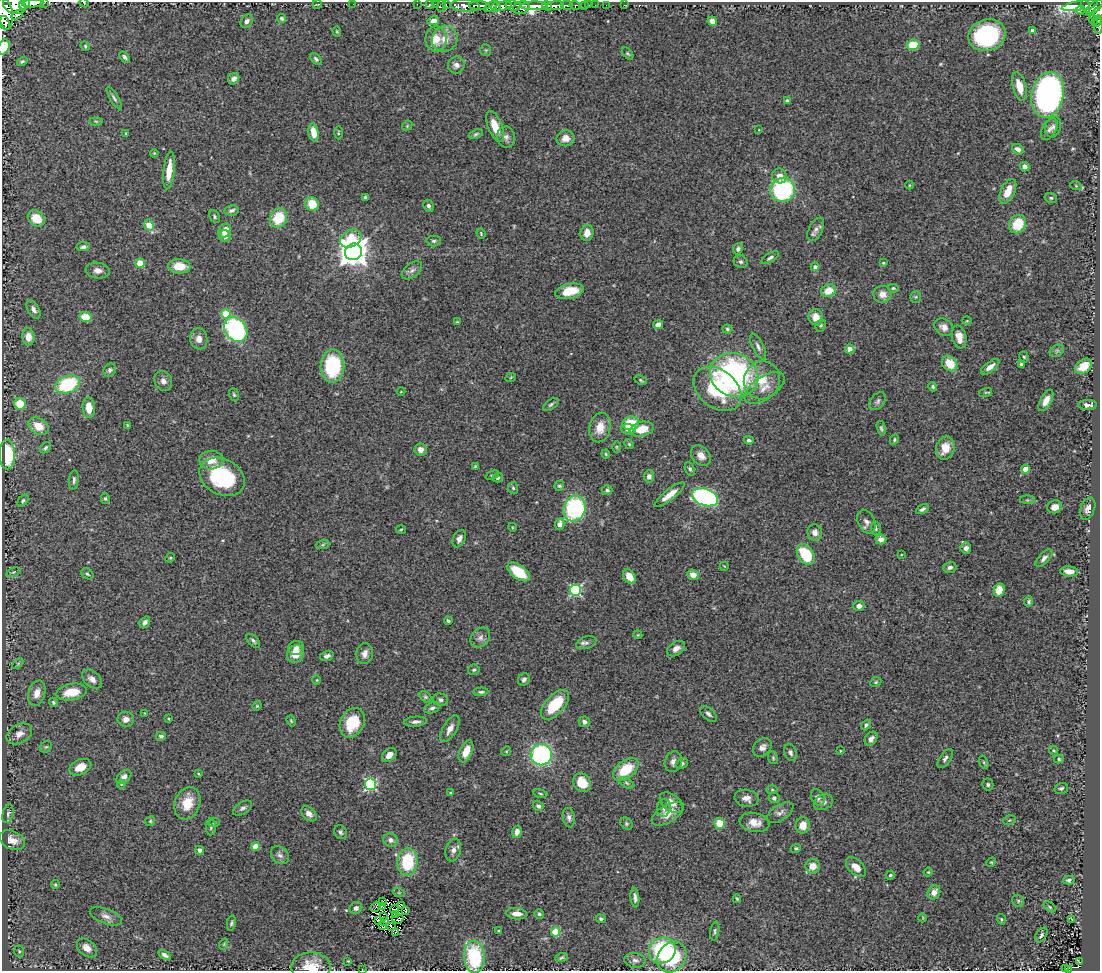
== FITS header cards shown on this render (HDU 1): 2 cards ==
NAXIS1  =                 1098
NAXIS2  =                  969

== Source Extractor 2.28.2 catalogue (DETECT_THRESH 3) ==
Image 1098 x 969 px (HDU 1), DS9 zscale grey, 1 PNG px = 1 image px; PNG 1102 x 973 px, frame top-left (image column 1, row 969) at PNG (2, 2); each listed source drawn as its Kron ellipse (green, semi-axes under 4 px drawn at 4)
Background 1.97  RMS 0.049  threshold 0.147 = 3 sigma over >= 5 px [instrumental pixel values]
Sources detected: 380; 3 with non-positive FLUX_AUTO (blend fragments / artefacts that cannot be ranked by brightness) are neither listed nor drawn; the other 377 listed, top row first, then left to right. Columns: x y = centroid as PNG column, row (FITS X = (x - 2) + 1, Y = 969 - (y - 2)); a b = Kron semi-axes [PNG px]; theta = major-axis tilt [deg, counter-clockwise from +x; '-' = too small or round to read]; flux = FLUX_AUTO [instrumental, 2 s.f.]
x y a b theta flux
25 3 6 5 - 3100
33 3 10 4 5 4200
44 3 3 2 - 210
84 3 5 2 - 2.1
317 4 4 2 - 2.5
353 4 2 2 - 6.2
417 4 2 2 - 32
429 4 3 2 - 33
435 4 2 2 - 37
446 4 3 2 - 71
15 5 12 8 -16 6500
442 5 6 2 72 87
513 5 7 5 -8 1200
567 5 6 3 -3 640
585 5 3 3 - 120
589 5 2 2 - 21
595 5 2 2 - 27
606 5 2 2 - 22
624 5 2 2 - 24
465 6 14 6 -2 3500
479 6 10 3 -2 3500
496 6 5 4 - 450
503 6 8 4 16 1000
534 6 13 4 1 6500
547 6 5 3 - 1800
555 6 9 4 6 3200
575 6 6 3 -15 450
1080 6 18 4 9 480
491 7 7 4 35 730
1086 7 7 3 -69 490
1094 7 10 5 42 1200
521 8 8 6 17 3200
1081 10 4 2 - 34
4 13 17 8 -80 10000
1097 13 8 5 33 280
17 15 6 4 35 450
282 18 4 4 - 6.3
1093 20 5 3 - 190
247 21 7 5 50 13
433 21 6 4 14 22
712 21 5 4 - 22
1097 21 6 3 64 180
5 23 7 4 -71 2300
1098 26 8 3 -88 120
337 31 5 4 - 4.3
1032 31 4 4 - 16
987 35 19 15 18 380
436 39 12 10 -90 53
445 39 13 12 - 41
913 45 6 5 - 79
85 46 5 4 - 4.6
4 47 8 5 70 47
486 50 6 5 - 5
628 53 7 4 -51 5.2
125 57 6 4 -50 7.9
316 59 7 4 -46 6.7
22 61 5 4 - 5.6
456 65 8 8 - 18
234 79 6 5 - 14
1019 86 14 6 -75 47
1048 95 23 16 78 960
114 98 13 4 -59 8.8
787 101 4 3 - 9.8
96 121 6 4 -2 5.5
407 126 6 4 47 4.3
495 126 16 7 -68 55
1053 127 11 7 70 15
1049 129 11 7 59 14
759 130 3 2 - 2
314 132 9 5 -79 49
126 133 3 3 - 5.6
338 133 6 3 89 3.6
476 134 7 4 21 6.1
506 137 10 9 - 15
565 138 9 8 - 24
1018 149 6 4 -36 17
154 153 4 3 - 2.7
1025 167 5 4 - 14
169 170 19 5 84 54
779 176 7 7 - 23
909 185 4 3 - 2.8
1076 186 6 3 -20 3.4
783 190 12 12 - 360
1008 191 13 7 64 43
365 197 3 3 - 4.7
1051 198 6 5 - 5.7
312 204 7 6 - 72
428 206 6 5 - 10
232 210 7 5 11 9.4
215 217 7 5 -63 5.9
36 218 9 7 -42 72
278 218 10 8 61 100
1018 224 9 8 - 100
149 225 6 4 -63 84
816 229 13 7 63 16
225 230 7 6 - 46
481 233 5 3 - 3.4
587 233 8 6 78 28
225 236 6 6 - 13
351 238 11 8 27 87
434 241 7 5 1 7.2
83 247 7 4 8 9.2
738 249 6 5 - 8.9
353 252 9 8 - 5000
770 258 10 4 30 8.5
741 262 7 6 - 8.5
140 263 4 4 - 100
883 263 4 3 - 3.3
179 266 11 7 -4 66
815 267 4 4 - 11
412 270 11 7 37 14
98 271 12 8 -8 20
893 288 5 4 - 6
570 291 14 7 12 77
829 291 8 6 23 48
882 294 9 8 - 28
916 297 6 5 - 5.5
33 309 10 5 -59 13
226 314 5 4 - 94
85 317 6 5 - 76
816 317 8 7 - 32
967 321 5 3 - 2.6
457 322 3 3 - 2.6
658 325 5 4 - 22
821 325 6 5 - 5.4
944 327 10 7 -34 20
236 329 13 10 -52 590
727 329 5 4 - 5.3
28 337 9 6 -84 33
959 337 12 7 -77 38
199 339 10 8 -83 24
758 347 14 5 -64 14
850 349 5 4 - 25
1057 351 7 5 29 8.1
1024 357 6 4 -72 5.1
950 364 8 6 -44 69
1021 364 4 3 - 5.5
332 366 16 12 89 250
1083 366 9 6 35 55
990 367 11 5 38 22
110 370 7 6 - 9.6
734 375 25 21 -25 780
511 377 5 3 - 2.8
641 380 7 3 -25 4.1
762 380 19 18 - 82
163 381 10 8 -61 17
67 384 13 8 20 230
933 387 5 4 - 5.7
764 388 23 11 34 45
717 389 26 19 -38 240
401 392 4 3 - 2.5
986 392 7 4 18 4.5
234 395 6 4 -71 5.3
1046 400 12 5 61 25
878 401 10 6 50 10
20 404 6 5 - 68
551 404 9 4 37 7.2
1088 405 9 5 1 15
89 408 10 6 -86 45
631 423 8 7 - 93
127 425 4 3 - 3.3
39 426 11 8 -32 54
600 428 15 10 76 49
881 428 7 4 -76 6.1
628 429 7 5 -4 17
642 429 12 7 12 61
749 440 5 4 - 6.5
894 440 5 4 - 4.6
629 444 5 4 - 4.2
617 447 6 4 -89 4
46 448 6 5 - 6.5
945 448 12 9 74 51
421 450 6 6 - 22
7 454 15 8 -89 190
606 454 4 4 - 3.6
701 455 11 8 -46 27
211 460 12 9 1 45
475 466 4 3 - 3.7
690 469 7 4 -66 6.5
1026 469 4 4 - 57
492 475 7 3 21 3.8
649 476 6 5 - 12
222 477 24 18 -29 260
498 478 5 4 - 9.7
74 480 10 5 83 9.4
559 486 5 5 - 5.2
513 488 6 5 - 5.2
607 490 5 5 - 6.6
670 495 18 5 38 38
705 497 13 8 -19 660
105 498 5 4 - 4.7
1027 500 7 4 0 4.8
23 501 7 4 49 6.5
1055 507 7 6 - 26
575 509 13 11 72 420
922 509 7 4 30 9
1088 509 11 7 70 18
866 522 12 8 -65 17
560 524 6 5 - 26
512 527 4 3 - 2.6
876 528 7 5 -89 5.6
401 529 5 3 - 3.1
815 532 8 7 - 19
459 539 9 6 62 14
881 539 5 5 - 22
323 544 7 4 20 5.5
966 548 5 5 - 14
806 554 11 7 -56 140
901 555 3 2 - 2.2
170 558 5 4 - 3.3
1044 558 11 5 46 13
724 566 4 2 - 2.2
950 567 6 5 - 11
1069 571 9 5 -4 25
13 572 7 4 20 4.9
518 572 13 7 -36 110
87 574 7 4 -39 5.5
693 575 6 5 - 25
629 577 8 5 -56 43
575 590 6 5 - 420
999 590 6 5 - 57
1029 602 5 4 - 5.7
859 606 5 5 - 14
448 621 4 4 - 6.3
145 622 6 4 53 12
638 635 4 3 - 2.7
480 637 11 8 45 17
253 641 8 5 -44 8.9
586 643 10 6 19 11
296 648 8 7 - 15
676 649 10 6 35 17
295 654 9 8 - 55
365 654 11 8 79 20
327 656 7 4 16 11
18 664 6 4 44 4.5
474 670 6 5 - 6.5
92 679 11 7 -40 20
524 679 6 5 - 8.7
317 680 5 3 - 2.8
876 682 6 4 24 4.4
71 692 16 8 9 66
481 692 7 3 3 6.4
37 693 13 8 72 33
425 697 7 5 -41 5.4
441 700 7 6 - 9.1
53 702 5 4 - 5.2
555 705 18 9 48 130
257 706 5 4 - 3.5
432 708 8 5 22 9.2
145 713 3 2 - 2.2
708 714 10 5 -41 10
126 719 8 7 - 20
169 719 3 2 - 2.8
291 721 6 4 -69 4.2
416 722 11 5 4 13
584 722 5 5 - 11
352 723 15 11 64 110
866 725 6 4 49 7.6
450 729 15 7 60 25
19 734 13 9 27 27
161 736 5 4 - 7.8
871 739 7 5 56 14
46 747 6 5 - 5.7
762 747 10 8 43 16
466 751 11 6 67 48
506 751 5 4 - 3.7
840 751 3 2 - 2.6
1053 751 5 4 - 4.1
791 752 9 6 -72 9.2
389 755 8 6 42 24
541 755 10 10 - 550
773 758 6 5 - 5.2
945 759 11 5 56 10
1059 759 5 4 - 4.5
673 762 10 8 72 16
984 762 7 4 -70 5
682 763 6 5 - 8
80 767 11 7 25 46
626 770 14 9 38 120
198 774 3 3 - 3.4
124 777 8 5 42 19
582 783 10 8 -53 71
627 783 8 4 -28 6.9
121 784 4 4 - 3.9
370 784 5 5 - 430
988 785 6 5 - 6.6
1061 788 7 5 16 8.3
772 790 5 4 - 4.1
451 793 3 3 - 2.8
540 794 7 3 -10 4.3
747 798 12 8 -10 22
774 798 5 5 - 6.5
818 798 9 6 -62 9.6
823 802 10 7 24 14
187 803 16 12 69 66
671 803 13 8 -37 30
538 806 5 5 - 9.2
243 808 10 6 33 11
664 808 9 7 80 14
780 813 15 7 33 17
8 814 9 5 77 9.4
309 814 9 6 -45 18
668 814 18 8 31 47
569 818 10 6 -81 13
1010 820 6 4 11 4.5
150 821 5 4 - 4.4
754 822 15 9 -11 39
214 823 6 3 18 3.6
719 823 5 5 - 62
626 824 7 5 -40 5.9
803 825 8 7 - 39
211 827 8 5 -90 7.3
340 832 7 6 - 8.1
517 832 6 4 75 17
12 840 13 9 -25 34
390 840 7 6 - 16
256 846 4 4 - 68
796 848 5 4 - 6.1
200 850 4 4 - 15
453 850 11 7 73 16
280 855 10 7 -46 14
407 862 14 10 84 160
991 862 5 4 - 3.8
813 866 7 7 - 38
856 867 12 7 -44 34
928 872 5 4 - 2.9
890 875 5 4 - 4.9
1069 880 6 4 12 7.5
55 885 4 3 - 3.9
934 892 7 6 - 25
399 893 6 4 -18 4.2
635 898 10 4 -83 11
737 899 4 3 - 4.5
1018 901 6 5 - 6.5
382 902 2 2 - 2.2
401 905 3 2 - 1.6
382 906 4 2 - 2.8
375 907 6 2 48 6.1
1050 907 7 4 -37 4.4
356 908 6 5 - 12
395 909 4 2 - 1.1
406 910 4 3 - 5.3
396 914 3 2 - 4.1
517 914 10 5 -5 25
539 914 5 4 - 5.3
106 916 17 7 -21 19
384 917 2 2 - 1.2
923 918 4 3 - 2.4
398 919 6 3 12 8.1
601 919 5 4 - 5.4
1001 919 5 3 - 4.2
1071 919 3 2 - 2.5
378 920 4 3 - 6.1
384 921 3 3 - 0.4
231 923 8 4 79 6.4
382 925 3 2 - 3
391 926 3 2 - 0.21
499 930 4 2 - 2.7
715 931 9 4 82 6.9
555 932 4 4 - 140
395 933 3 3 - 3.1
1041 935 8 5 56 8.2
224 944 6 3 72 3.4
87 948 11 8 -40 29
19 951 6 5 - 5
662 951 14 12 37 290
165 955 7 4 -32 11
474 957 16 10 -87 250
672 957 16 13 52 170
561 958 6 3 23 5.1
635 960 10 7 -8 12
348 961 2 2 - 2.2
1079 962 3 3 - 14
311 967 20 14 2 79
1066 968 3 2 - 10
362 970 2 2 - 18
1068 970 3 2 - 18
At the frame edge (FLAGS 8, measured only in part): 14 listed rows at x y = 25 3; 33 3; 44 3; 84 3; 15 5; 4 13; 1097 13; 1097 21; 1098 26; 4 47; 474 957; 311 967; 362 970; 1068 970
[3 non-positive-flux detections neither listed nor drawn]